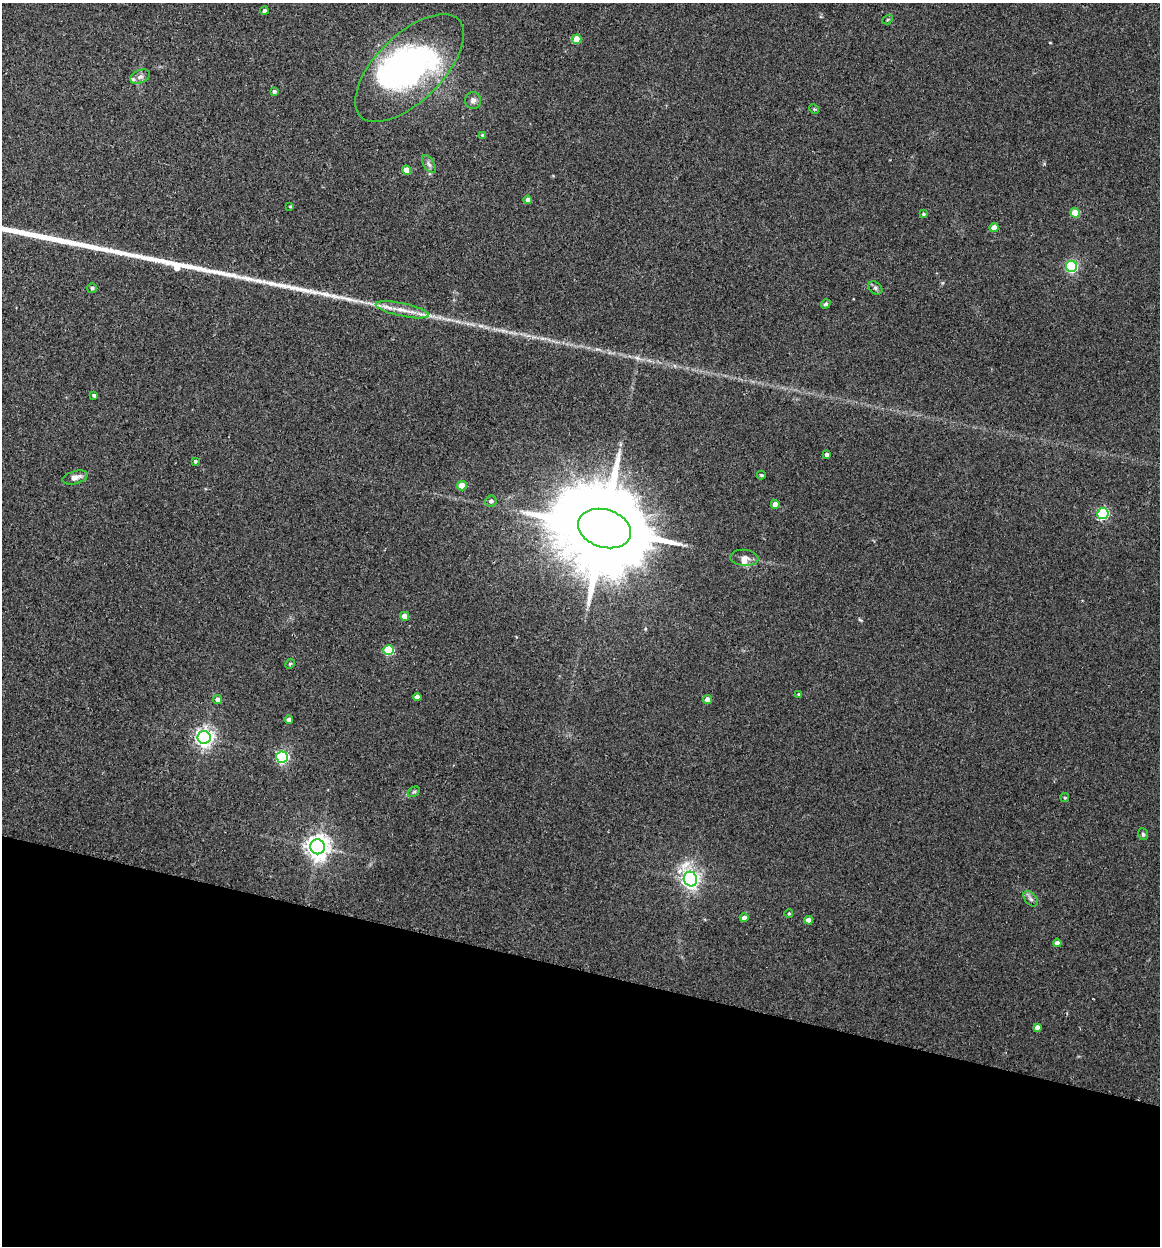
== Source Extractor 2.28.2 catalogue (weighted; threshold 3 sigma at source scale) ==
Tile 15 of 4 x 4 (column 3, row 4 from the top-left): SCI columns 2498-3655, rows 15-1258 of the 5112 x 5007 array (HDU 1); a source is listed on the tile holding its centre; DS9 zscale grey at full resolution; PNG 1162 x 1248 px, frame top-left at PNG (2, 3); each listed source drawn as its Kron ellipse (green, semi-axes under 4 px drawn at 4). Shown black and unused: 22% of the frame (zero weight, under 2 of 3 exposures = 3% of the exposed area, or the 3 px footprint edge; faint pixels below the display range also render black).
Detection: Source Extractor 2.28.2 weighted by HDU 2 'WHT'; one run over the whole footprint, this tile lists its part. Background 0.0477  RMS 0.0086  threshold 0.0386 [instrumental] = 3 sigma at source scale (4.5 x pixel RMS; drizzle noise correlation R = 1.50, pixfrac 1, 0.05/0.05 arcsec/px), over >= 5 px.
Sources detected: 59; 3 inside a brighter object's white glare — neither listed nor drawn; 3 inside a brighter listed object's ellipse — not listed separately; the other 53 listed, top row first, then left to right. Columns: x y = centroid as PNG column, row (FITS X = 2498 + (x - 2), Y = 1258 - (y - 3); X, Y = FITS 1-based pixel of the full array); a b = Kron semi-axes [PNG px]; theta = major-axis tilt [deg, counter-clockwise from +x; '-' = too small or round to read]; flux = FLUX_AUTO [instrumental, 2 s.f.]
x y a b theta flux
264 11 4 4 - 1.9
887 20 5 3 - 1
576 39 5 4 - 18
409 68 69 33 45 180
140 77 10 6 22 3
274 91 3 3 - 1.9
473 101 8 8 - 3.5
814 109 5 4 - 0.97
482 135 4 4 - 0.79
429 164 10 5 -59 2.6
407 170 4 4 - 14
528 200 4 4 - 3.5
290 206 4 3 - 0.83
1075 213 5 5 - 19
923 214 3 3 - 1.3
994 228 4 4 - 11
1071 266 5 5 - 110
92 288 5 5 - 1.9
875 288 8 5 -41 2
826 304 5 4 - 1.4
402 310 27 6 -12 11
94 395 3 3 - 1.4
827 454 4 3 - 2.4
195 461 4 3 - 1.4
761 475 4 3 - 0.93
75 477 13 6 16 4.8
462 486 5 4 - 18
491 501 6 5 - 2.3
775 504 4 4 - 8.4
1103 513 5 5 - 88
605 528 27 19 -17 17000
744 558 14 8 -5 4.9
405 616 4 4 - 7.9
389 650 5 5 - 43
290 664 5 4 - 0.9
799 694 3 3 - 1
417 697 4 4 - 4.5
217 700 4 4 - 4.1
708 700 4 4 - 6.5
289 719 4 3 - 3
204 737 6 6 - 360
282 757 6 5 - 120
414 792 6 4 29 1.4
1065 797 5 4 - 1.1
1143 834 6 5 - 1.5
317 847 7 7 - 690
690 879 7 6 - 350
1031 899 9 5 -49 2.5
789 913 4 3 - 1
744 918 4 4 - 4.3
808 920 4 4 - 6.6
1057 943 4 4 - 3.8
1037 1027 4 4 - 3.5